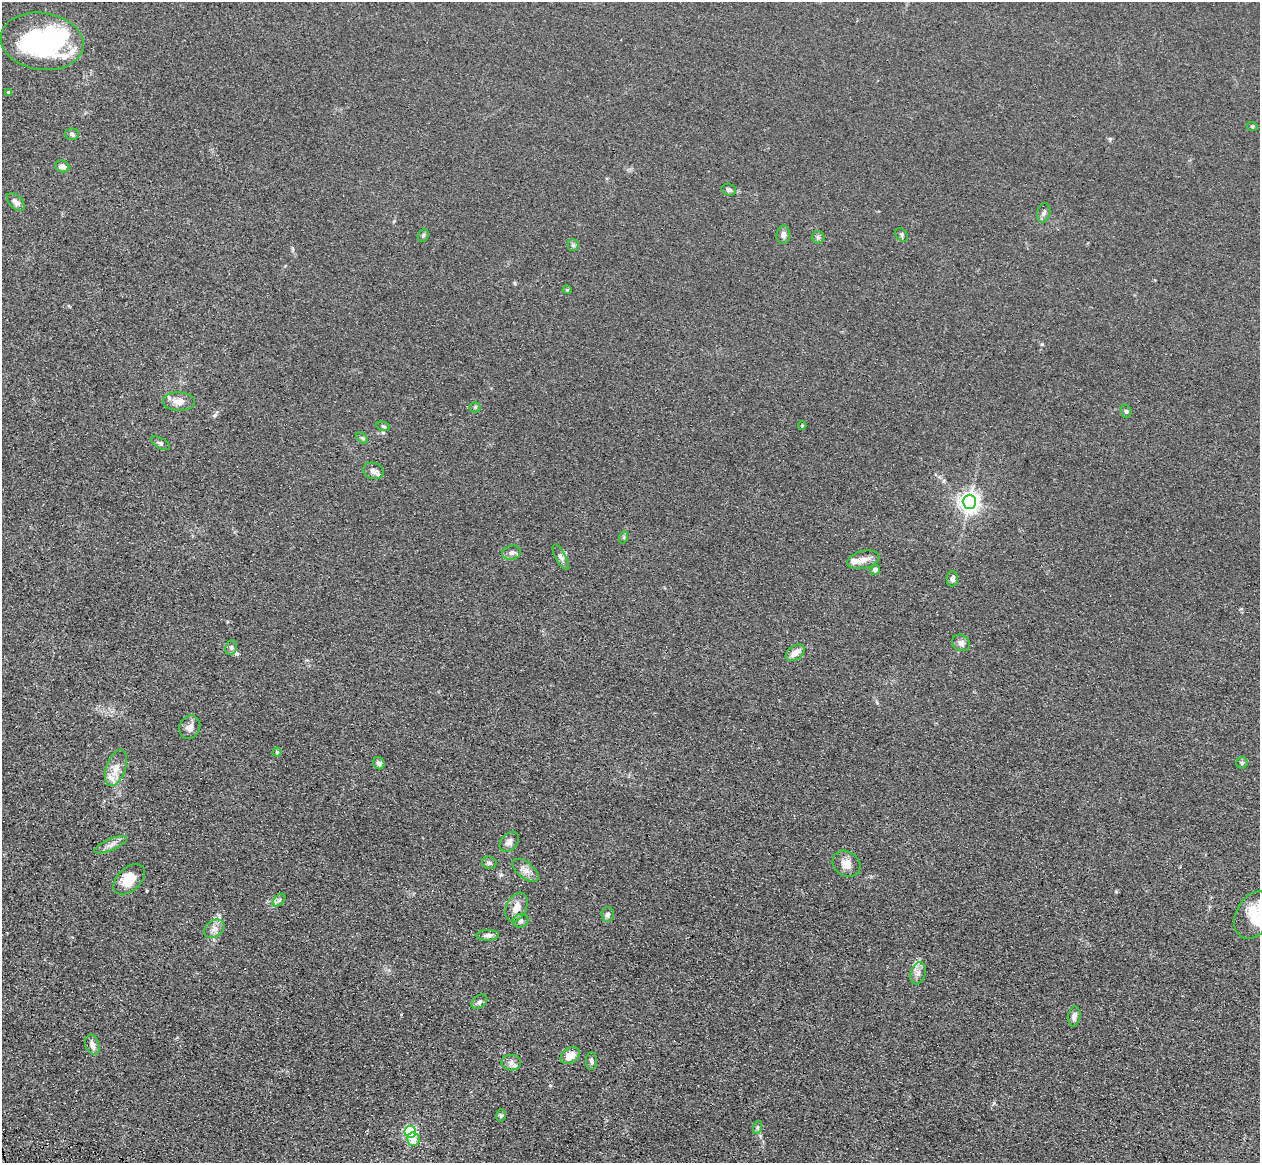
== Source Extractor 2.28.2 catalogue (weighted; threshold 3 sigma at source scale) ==
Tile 7 of 4 x 4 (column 3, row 2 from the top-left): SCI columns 2555-3812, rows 2686-3846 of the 5109 x 5248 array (HDU 1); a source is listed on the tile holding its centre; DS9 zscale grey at full resolution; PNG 1262 x 1165 px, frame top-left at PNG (2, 2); each listed source drawn as its Kron ellipse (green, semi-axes under 4 px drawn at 4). Shown black and unused: <1% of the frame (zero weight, under 3 of 4 exposures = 6% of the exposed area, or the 3 px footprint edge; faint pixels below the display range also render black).
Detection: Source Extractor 2.28.2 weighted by HDU 2 'WHT'; one run over the whole footprint, this tile lists its part. Background 0.0611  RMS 0.0075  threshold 0.0338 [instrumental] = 3 sigma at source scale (4.5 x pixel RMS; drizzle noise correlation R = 1.50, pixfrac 1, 0.05/0.05 arcsec/px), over >= 5 px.
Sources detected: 68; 7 inside a brighter listed object's ellipse — not listed separately; the other 61 listed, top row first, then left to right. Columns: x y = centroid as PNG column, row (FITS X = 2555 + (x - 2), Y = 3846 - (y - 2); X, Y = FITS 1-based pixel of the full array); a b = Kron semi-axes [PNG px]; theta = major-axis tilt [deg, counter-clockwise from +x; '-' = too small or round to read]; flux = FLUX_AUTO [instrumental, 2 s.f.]
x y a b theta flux
42 41 41 28 -8 110
8 92 3 3 - 0.66
1252 126 6 3 -19 0.85
72 134 7 6 - 1.8
62 166 7 6 - 4.3
729 190 7 6 - 2
16 202 11 6 -47 3.3
1044 213 10 6 75 2.5
423 235 7 5 68 1.3
783 235 9 6 88 3.3
901 235 7 5 -56 1.4
818 237 6 6 - 1.6
573 245 5 5 - 1.4
567 290 4 4 - 0.79
179 402 16 9 -2 6.7
475 407 5 5 - 1.1
1126 411 6 5 - 1.5
802 425 4 3 - 0.98
383 426 7 4 -19 1.1
362 438 7 4 -44 1.2
160 443 10 5 -31 1.8
373 471 10 8 -18 3.8
969 502 7 7 - 460
624 537 6 4 72 0.93
512 553 9 7 16 2.9
561 557 14 5 -62 2.8
863 560 16 9 14 6.5
875 570 5 5 - 2.5
952 579 7 6 - 2.4
961 643 9 8 - 3.5
231 647 8 5 69 1.7
795 653 10 7 36 5.8
190 727 12 10 67 4.6
277 752 4 4 - 0.94
379 763 6 5 - 2.7
1242 763 6 5 - 1.4
116 768 19 9 70 7.7
509 842 11 8 48 3.6
111 845 17 5 23 4.3
489 863 7 6 - 2
846 864 15 12 -38 7.5
525 870 15 7 -39 5
129 879 18 11 43 12
279 900 8 4 45 1.8
517 907 15 10 64 7.7
608 914 7 6 - 2.5
1254 915 25 17 62 15
521 921 8 7 - 2.1
214 929 11 8 37 4.3
488 935 11 5 2 2.7
918 973 11 7 74 4.2
479 1002 9 6 37 2.4
1074 1016 10 6 81 3.4
92 1045 10 7 -71 3.8
570 1055 10 7 35 9.8
591 1061 9 5 85 2
511 1063 9 8 - 3
501 1115 6 5 - 1.2
758 1127 7 4 70 1.4
410 1132 6 6 - 110
413 1139 7 6 - 7.2